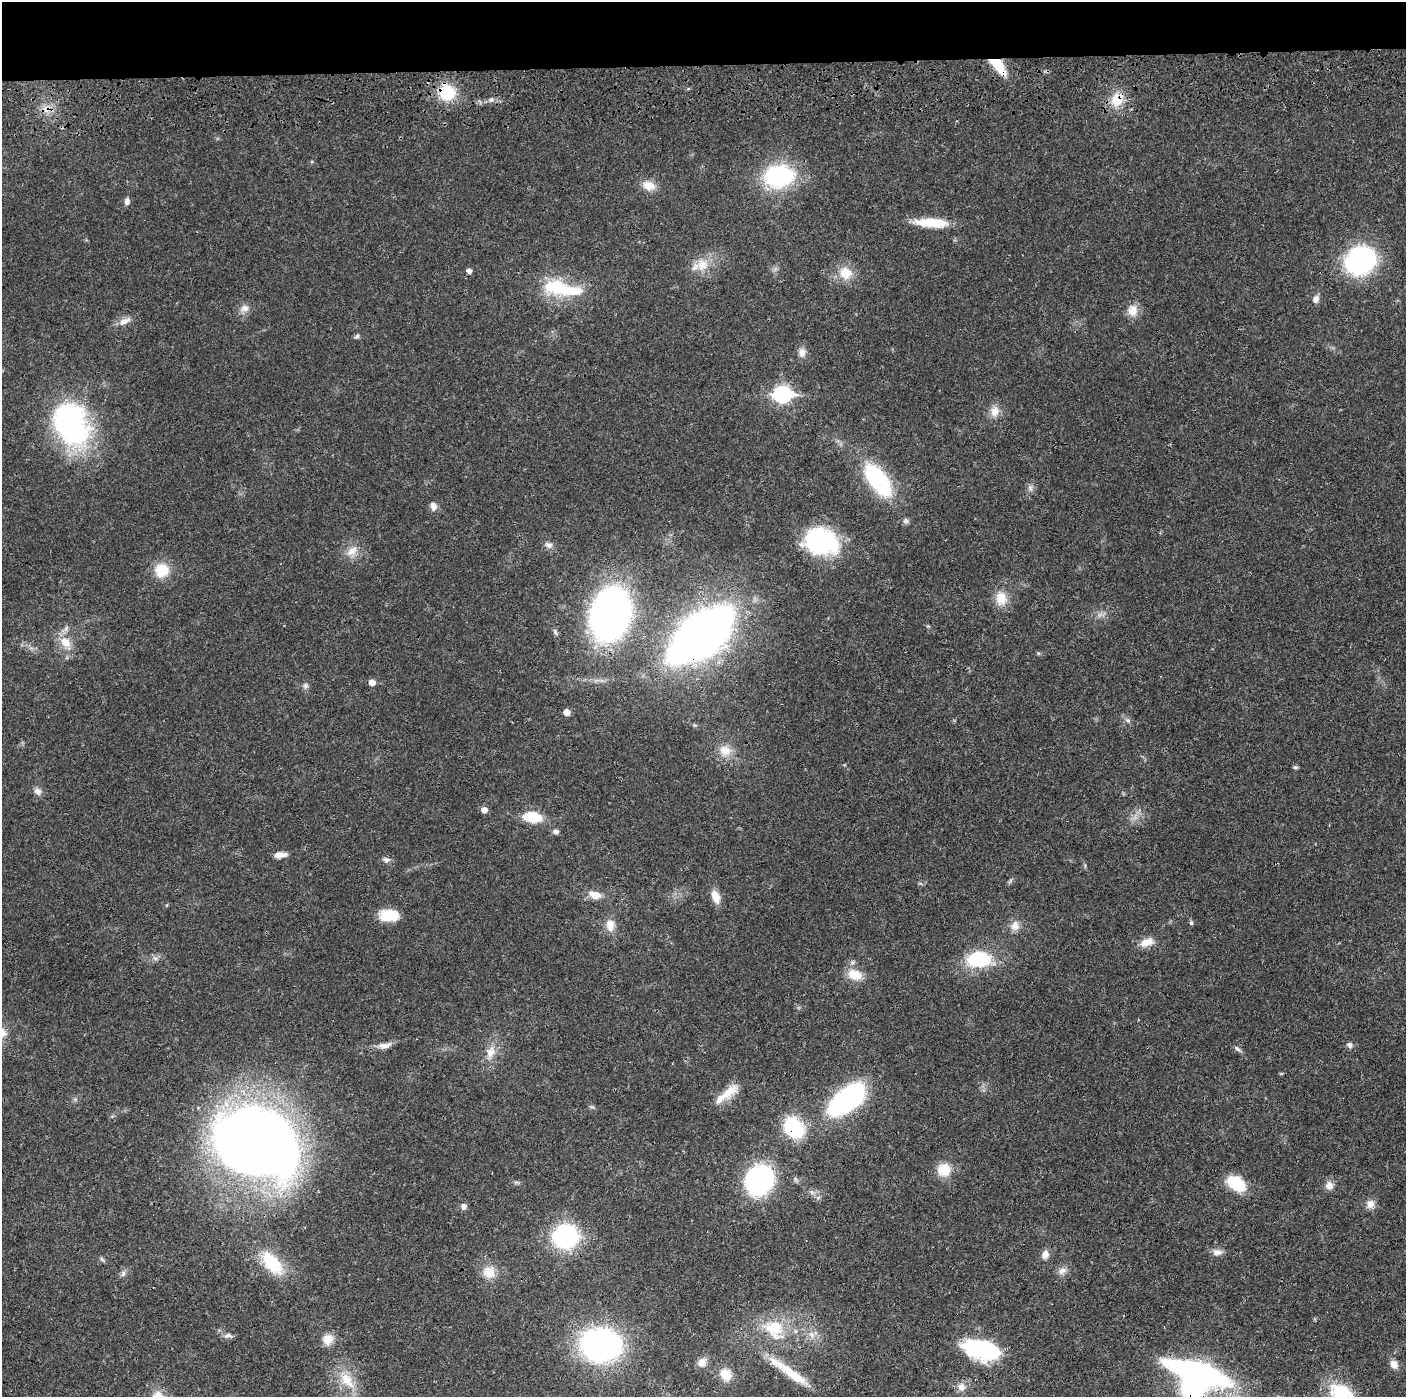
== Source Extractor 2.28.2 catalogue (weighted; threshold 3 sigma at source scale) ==
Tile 2 of 3 x 3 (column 2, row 1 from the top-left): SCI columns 1418-2821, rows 2908-4302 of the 4236 x 4418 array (HDU 1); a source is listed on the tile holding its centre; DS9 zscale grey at full resolution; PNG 1408 x 1399 px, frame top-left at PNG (2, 2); no overlay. Shown black and unused: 5% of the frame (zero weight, under 3 of 4 exposures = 6% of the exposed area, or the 3 px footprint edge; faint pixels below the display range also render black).
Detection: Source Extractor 2.28.2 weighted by HDU 2 'WHT'; one run over the whole footprint, this tile lists its part. Background 0.0183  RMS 0.0022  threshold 0.00972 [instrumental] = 3 sigma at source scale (4.5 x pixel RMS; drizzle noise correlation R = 1.50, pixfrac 1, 0.05/0.05 arcsec/px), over >= 5 px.
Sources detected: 97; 3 inside a brighter object's white glare — not listed; the other 94 listed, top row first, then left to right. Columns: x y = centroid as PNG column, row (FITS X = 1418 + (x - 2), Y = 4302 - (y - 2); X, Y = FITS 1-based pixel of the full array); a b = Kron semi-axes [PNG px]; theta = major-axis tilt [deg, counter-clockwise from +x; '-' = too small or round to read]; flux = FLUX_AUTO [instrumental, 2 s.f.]
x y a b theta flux
998 65 24 10 -51 6
446 92 18 15 -52 9
1117 99 20 15 57 4.8
491 100 7 4 1 0.53
46 109 13 11 -16 2.1
778 176 20 14 7 34
649 185 15 11 -11 2.6
127 201 9 6 83 0.88
932 223 38 10 -3 6.6
1360 260 19 17 30 52
702 265 18 16 22 3.8
469 270 5 5 - 0.96
845 273 12 11 - 4.5
557 287 33 20 -6 11
1315 299 10 8 58 1
244 308 11 10 - 1.4
1132 311 15 13 75 2.5
124 321 18 8 25 1.7
357 336 7 5 54 0.45
802 352 12 9 84 1.4
782 394 9 7 -1 58
995 411 14 12 74 2.1
70 422 47 33 -68 46
878 480 33 15 -54 24
1030 488 10 6 -81 0.75
433 506 11 8 -75 1.2
821 541 31 24 -10 27
548 545 12 8 -22 1
352 551 18 11 42 2.5
162 570 17 15 62 5.3
1001 598 17 14 -82 3.7
610 614 36 26 67 110
701 635 45 24 39 210
65 642 15 12 -48 3.3
1038 653 5 4 - 0.28
372 682 6 5 - 1.7
305 686 8 7 - 0.63
566 712 5 5 - 2.2
1128 720 8 6 -22 0.57
725 750 16 14 -27 3.1
1295 767 7 5 -11 0.34
37 791 11 9 -41 1.1
484 809 6 5 - 1.4
532 817 17 9 -8 7.6
556 831 8 6 -3 0.7
280 855 13 6 4 1.9
386 860 10 7 1 0.78
595 895 15 9 -18 2.6
716 897 16 9 -70 2.5
389 915 20 12 3 5.9
1191 923 6 5 - 0.37
610 925 15 11 89 2.4
1015 926 13 11 74 1.8
1147 942 18 10 16 2.5
155 958 7 5 -43 0.54
979 959 23 14 3 15
855 975 18 13 -17 3.8
385 1045 18 8 10 1.6
1349 1045 8 7 - 0.69
1237 1049 12 4 -37 0.59
490 1052 17 12 67 2.6
728 1093 31 12 42 4.1
846 1099 28 14 38 55
592 1107 7 4 -18 0.35
794 1128 17 14 -52 18
257 1143 71 56 -13 290
944 1170 15 14 - 4.4
759 1180 24 21 58 37
1236 1183 17 11 -36 9.7
1329 1185 11 10 - 1.4
1370 1204 12 10 70 1.5
464 1206 8 7 - 0.83
565 1236 14 14 - 38
1217 1252 13 8 -1 1.2
1045 1254 11 9 75 1.3
102 1259 9 4 -48 0.38
272 1263 30 16 -49 10
1062 1271 11 8 33 1.2
489 1272 16 15 - 3.4
123 1273 9 6 74 0.66
774 1328 34 23 -20 10
228 1335 13 6 -4 0.82
812 1335 10 6 -41 1.2
328 1339 14 11 60 2.4
601 1345 34 27 -4 59
987 1349 25 16 -6 27
702 1362 12 10 41 1.7
1394 1364 11 9 -64 1.4
1198 1373 67 18 -18 54
726 1374 15 13 -55 3.4
792 1374 52 11 -36 7.8
347 1380 28 14 -51 5.1
961 1387 12 11 - 1.5
1342 1395 29 19 -42 14
Overlapping masked pixels (flux is a lower limit): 8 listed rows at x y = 998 65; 446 92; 1117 99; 46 109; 701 635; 794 1128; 759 1180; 1198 1373
Isophote crosses this tile's border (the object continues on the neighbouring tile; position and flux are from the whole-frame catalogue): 1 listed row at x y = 1342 1395